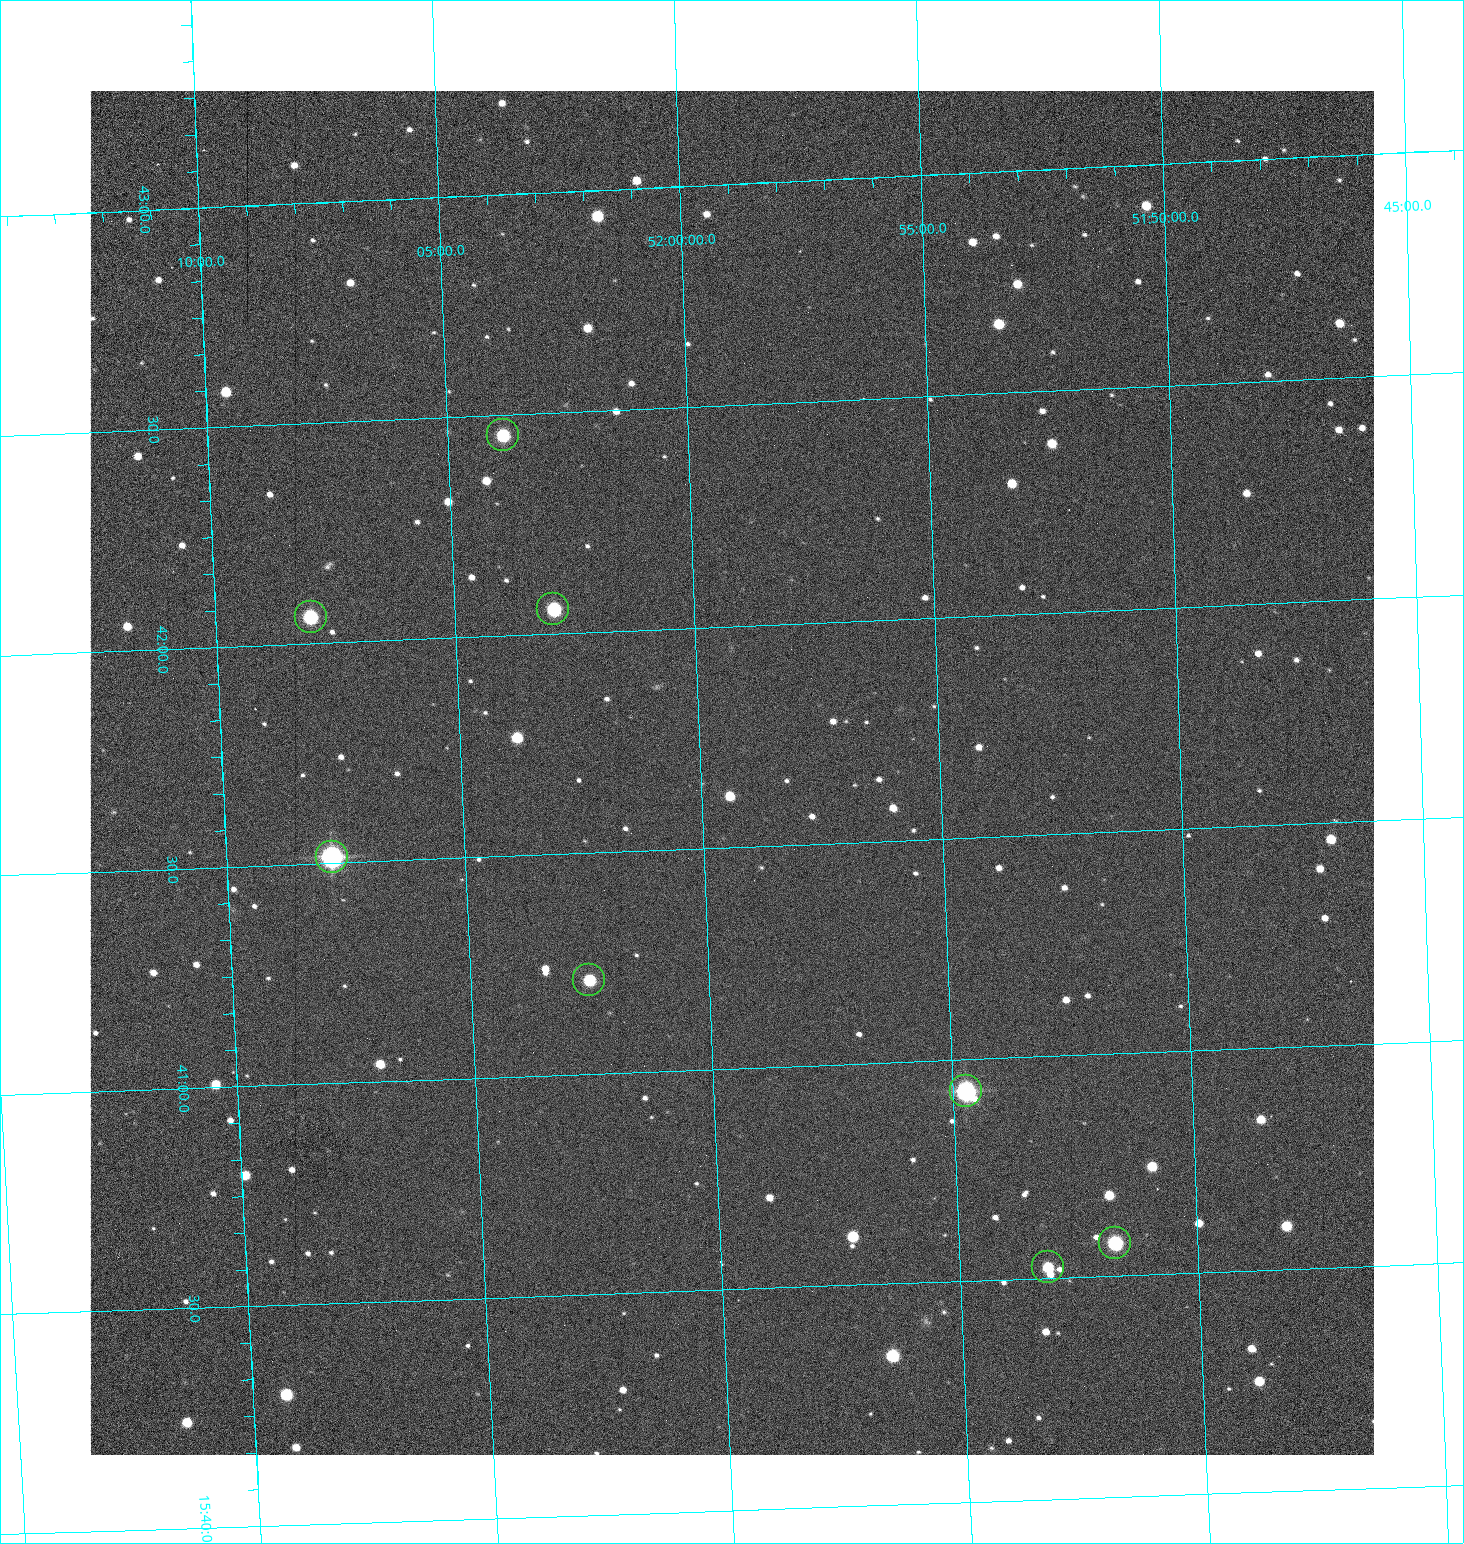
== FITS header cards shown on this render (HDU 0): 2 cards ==
NAXIS1  =                 1284 /fastest changing axis
NAXIS2  =                 1364 /next to fastest changing axis

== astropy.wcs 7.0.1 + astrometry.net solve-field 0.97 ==
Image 1284 x 1364 px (HDU 0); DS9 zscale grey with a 90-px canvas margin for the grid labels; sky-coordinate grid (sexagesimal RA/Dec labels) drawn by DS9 from the SOLVED WCS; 8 Tycho-2 reference stars matched to detected sources circled (green)
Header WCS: RA---TAN/DEC--TAN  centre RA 15:41:40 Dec +51:59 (235.42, +51.99 deg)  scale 1.26 arcsec/px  FOV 26.9' x 28.5'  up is +92 deg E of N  parity flipped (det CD > 0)
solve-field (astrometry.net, Tycho-2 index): VERIFIED the header's WCS against the Tycho-2 star catalogue (8 matches, 0 conflicts) and refined it, rather than solving blind
Solved WCS: RA---TAN-SIP/DEC--TAN-SIP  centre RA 15:41:40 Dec +51:59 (235.42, +51.99 deg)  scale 1.25 arcsec/px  FOV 26.8' x 28.5'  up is +92 deg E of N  parity flipped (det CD > 0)
The solver's refit moves the header's centre by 0.73 arcsec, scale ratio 0.998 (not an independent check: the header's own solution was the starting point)
Tycho-2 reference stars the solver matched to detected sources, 8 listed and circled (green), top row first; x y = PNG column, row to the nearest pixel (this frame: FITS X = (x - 90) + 1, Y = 1364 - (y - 91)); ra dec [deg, ICRS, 3 dp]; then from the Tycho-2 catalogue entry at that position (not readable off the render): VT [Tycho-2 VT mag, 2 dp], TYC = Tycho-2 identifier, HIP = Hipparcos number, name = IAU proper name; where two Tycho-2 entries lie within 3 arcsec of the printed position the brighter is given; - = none
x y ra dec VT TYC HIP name
503 435 235.614 +52.064 11.61 3489-1132-1 - -
553 609 235.514 +52.049 11.19 3489-1407-1 - -
311 617 235.515 +52.133 11.12 3489-1380-1 - -
332 857 235.378 +52.130 9.31 3489-1322-1 76850 -
589 980 235.303 +52.042 11.52 3489-958-1 - -
966 1091 235.232 +51.912 9.59 3489-824-1 - -
1115 1243 235.143 +51.862 10.97 3489-1016-1 - -
1048 1267 235.131 +51.886 12.29 3489-908-1 - -